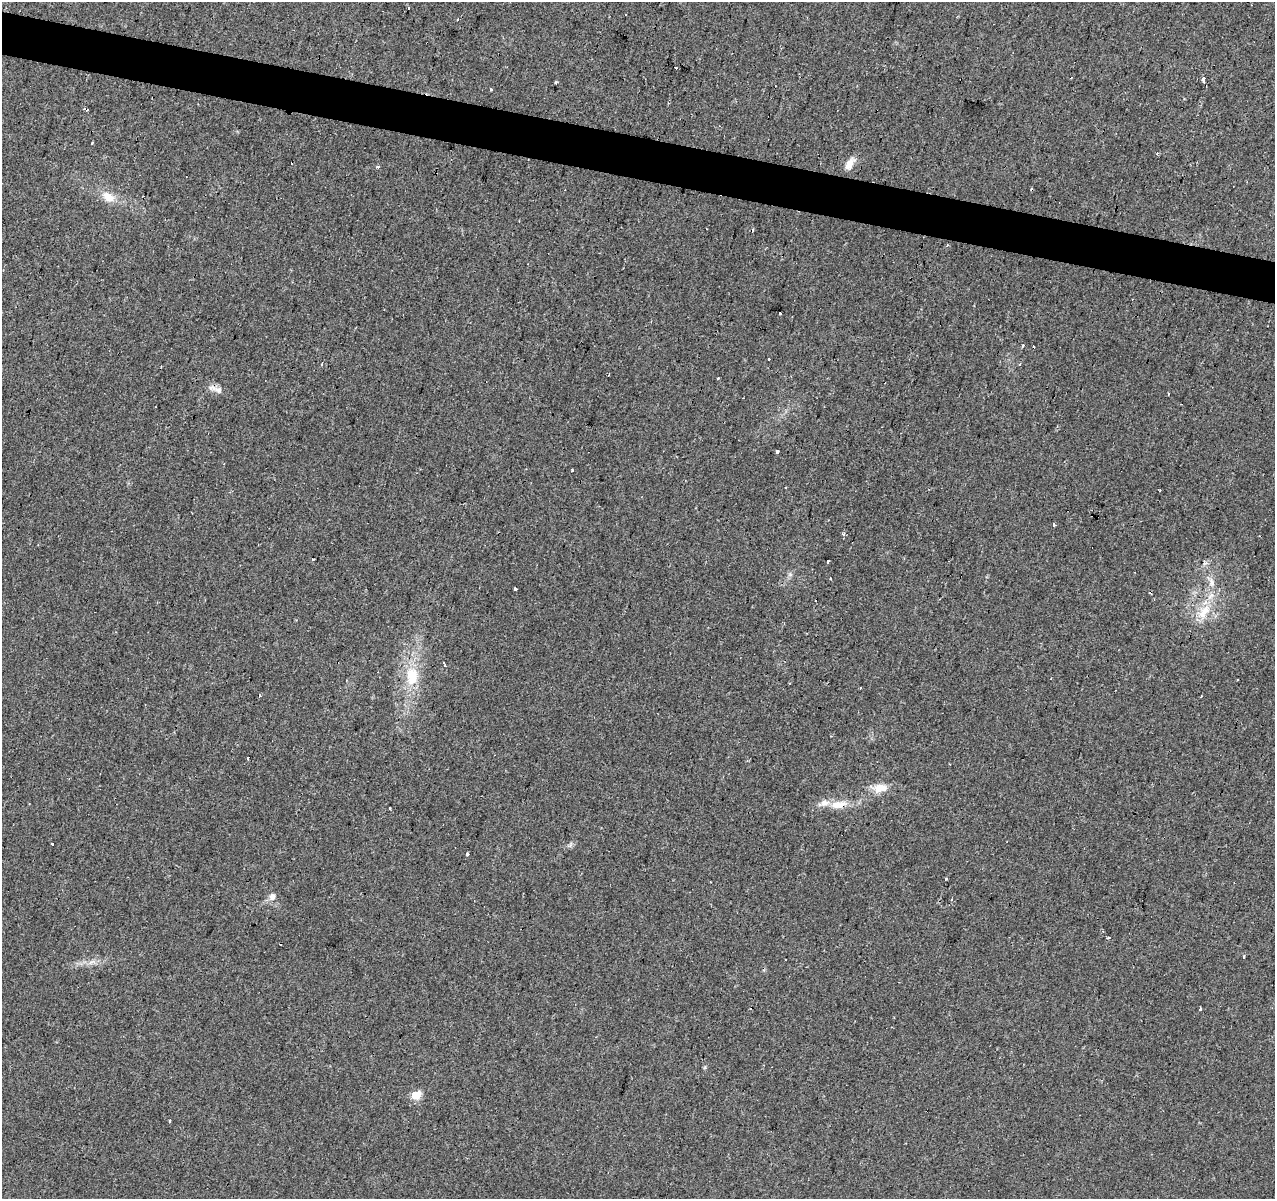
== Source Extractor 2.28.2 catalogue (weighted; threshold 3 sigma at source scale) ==
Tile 11 of 4 x 4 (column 3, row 3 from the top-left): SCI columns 2554-3826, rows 1477-2673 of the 5100 x 5286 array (HDU 1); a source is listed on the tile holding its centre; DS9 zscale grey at full resolution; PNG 1277 x 1201 px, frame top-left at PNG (2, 2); no overlay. Shown black and unused: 4% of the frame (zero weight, under 2 of 3 exposures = <1% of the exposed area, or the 3 px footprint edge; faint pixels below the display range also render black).
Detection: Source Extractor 2.28.2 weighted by HDU 2 'WHT'; one run over the whole footprint, this tile lists its part. Background 0.0685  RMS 0.007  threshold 0.0315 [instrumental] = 3 sigma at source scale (4.5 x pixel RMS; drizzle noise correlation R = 1.50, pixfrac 1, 0.0396/0.0396 arcsec/px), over >= 5 px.
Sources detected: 65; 26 cosmic-ray / hot-pixel residue — not listed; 1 inside a brighter listed object's ellipse — not listed separately; the other 38 listed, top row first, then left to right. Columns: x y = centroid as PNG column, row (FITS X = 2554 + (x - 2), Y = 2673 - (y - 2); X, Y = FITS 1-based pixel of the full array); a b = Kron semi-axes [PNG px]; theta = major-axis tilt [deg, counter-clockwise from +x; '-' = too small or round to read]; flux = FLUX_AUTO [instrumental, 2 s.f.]
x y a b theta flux
626 15 3 2 - 1.5
675 67 3 2 - 0.53
1203 79 5 3 - 29
491 90 3 3 - 1.3
86 109 6 3 -12 3.7
91 143 4 2 - 0.64
849 164 18 8 58 6.2
108 197 19 12 -28 9.5
779 313 3 3 - 2.8
768 359 3 3 - 3.6
322 364 3 2 - 0.66
218 390 14 9 -12 4.5
1168 394 3 2 - 1.2
776 452 3 3 - 21
572 470 3 3 - 2.2
1160 490 3 2 - 0.91
1054 525 3 3 - 2.5
844 534 4 4 - 1.2
313 559 4 3 - 2.2
827 561 3 3 - 2.3
1212 582 14 6 -80 4.1
515 589 3 3 - 1.2
1204 611 25 11 50 15
444 665 6 3 -71 2.6
412 677 27 17 86 23
860 687 3 3 - 1.5
247 758 3 3 - 11
880 788 18 11 0 9.2
839 804 27 10 10 11
390 809 3 3 - 1.7
52 844 3 3 - 2.3
467 854 4 3 - 3.2
946 878 3 3 - 3.1
272 897 9 7 71 3.8
1244 957 3 3 - 1.4
1200 1009 4 3 - 3.3
416 1095 6 5 - 26
169 1121 4 3 - 2.9
Overlapping masked pixels (flux is a lower limit): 1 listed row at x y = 839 804
Unlisted compact peaks at least as high as the median listed source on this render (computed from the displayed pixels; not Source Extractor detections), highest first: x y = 705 1067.